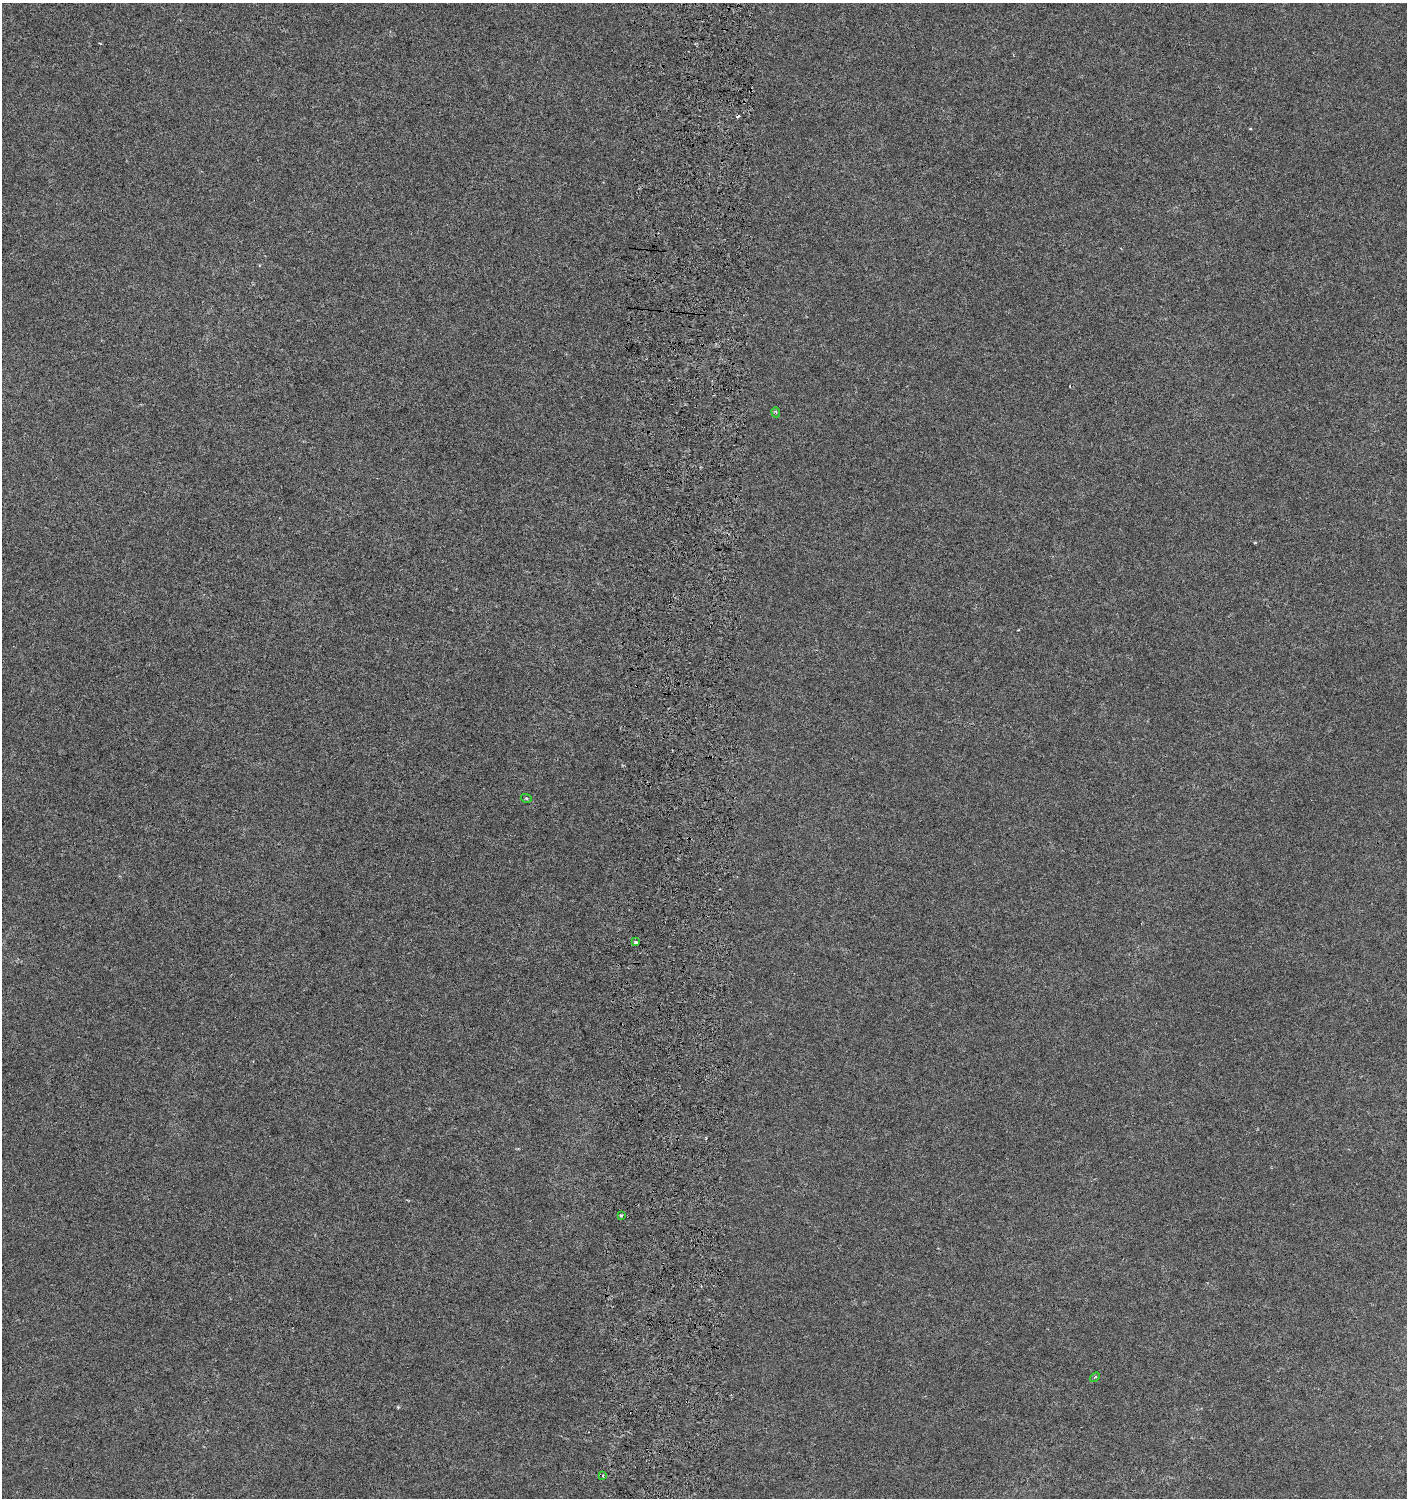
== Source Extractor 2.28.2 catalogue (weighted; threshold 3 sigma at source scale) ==
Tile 5 of 3 x 3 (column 2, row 2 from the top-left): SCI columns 1738-3142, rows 1555-3050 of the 4826 x 4614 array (HDU 1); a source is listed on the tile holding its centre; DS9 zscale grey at full resolution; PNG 1409 x 1500 px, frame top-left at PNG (2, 3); each listed source drawn as its Kron ellipse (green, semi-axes under 4 px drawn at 4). Shown black and unused: <1% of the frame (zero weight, under 3 of 6 exposures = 5% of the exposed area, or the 3 px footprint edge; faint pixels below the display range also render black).
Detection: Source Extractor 2.28.2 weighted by HDU 2 'WHT'; one run over the whole footprint, this tile lists its part. Background 0.00135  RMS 0.0021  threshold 0.00839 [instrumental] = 3 sigma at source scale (4.09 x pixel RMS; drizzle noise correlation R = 1.36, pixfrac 0.8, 0.0396/0.0396 arcsec/px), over >= 5 px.
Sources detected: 9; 3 cosmic-ray / hot-pixel residue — neither listed nor drawn; the other 6 listed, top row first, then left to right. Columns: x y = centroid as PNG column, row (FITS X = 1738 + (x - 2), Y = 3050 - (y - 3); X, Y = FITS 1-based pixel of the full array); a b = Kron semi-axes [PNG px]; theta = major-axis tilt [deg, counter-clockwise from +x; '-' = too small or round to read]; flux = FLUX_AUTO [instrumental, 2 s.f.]
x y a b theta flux
776 412 5 3 - 0.25
526 798 5 3 - 0.22
635 942 4 3 - 0.63
621 1215 3 3 - 0.36
1095 1377 5 3 - 0.21
603 1476 3 2 - 0.19